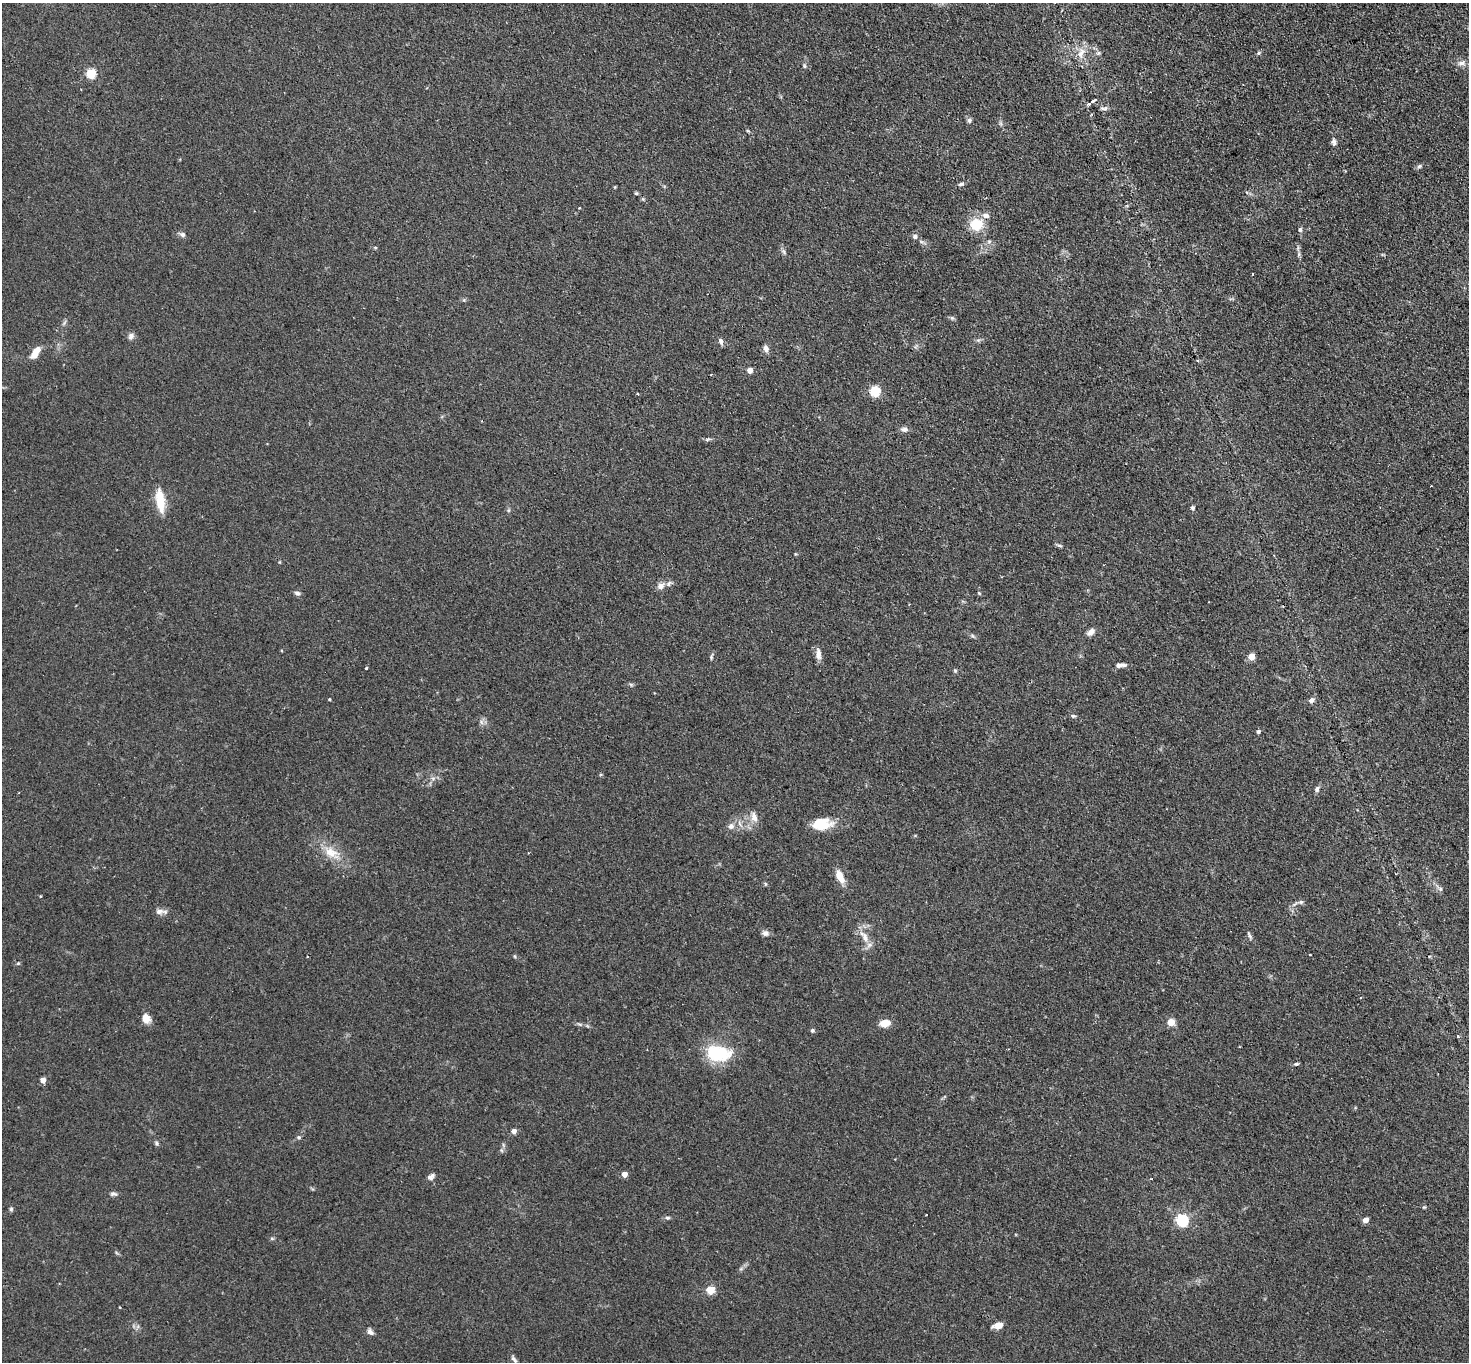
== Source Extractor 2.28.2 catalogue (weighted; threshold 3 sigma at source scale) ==
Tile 10 of 4 x 4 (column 2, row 3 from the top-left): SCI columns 1516-2982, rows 1546-2905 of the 5963 x 5953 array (HDU 1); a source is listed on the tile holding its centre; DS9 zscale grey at full resolution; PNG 1471 x 1364 px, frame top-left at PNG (2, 3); no overlay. Shown black and unused: <1% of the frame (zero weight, under 2 of 3 exposures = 4% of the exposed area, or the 3 px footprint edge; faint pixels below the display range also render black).
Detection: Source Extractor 2.28.2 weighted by HDU 2 'WHT'; one run over the whole footprint, this tile lists its part. Background 0.111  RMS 0.0076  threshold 0.0342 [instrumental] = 3 sigma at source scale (4.5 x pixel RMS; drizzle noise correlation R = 1.50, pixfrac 1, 0.05/0.05 arcsec/px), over >= 5 px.
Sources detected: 111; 6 cosmic-ray / hot-pixel residue — not listed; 4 inside a brighter listed object's ellipse — not listed separately; the other 101 listed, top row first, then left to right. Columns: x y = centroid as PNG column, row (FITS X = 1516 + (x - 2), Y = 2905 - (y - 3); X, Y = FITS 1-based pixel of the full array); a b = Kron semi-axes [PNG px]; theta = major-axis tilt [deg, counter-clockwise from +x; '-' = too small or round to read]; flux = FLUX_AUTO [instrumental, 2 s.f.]
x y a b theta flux
1081 53 18 9 68 7.5
1098 53 7 5 45 1.5
1259 53 6 5 - 1.2
1461 63 12 7 8 3.5
804 66 7 4 -83 1.1
91 73 5 5 - 44
1093 101 6 3 36 2.2
1104 108 11 5 4 1.9
969 120 7 6 - 2
748 131 6 3 -19 0.83
1334 142 11 6 -87 2.5
1419 166 8 5 36 1.7
961 184 8 4 15 1.5
615 187 5 3 - 0.61
636 193 5 4 - 0.97
579 208 3 2 - 0.84
976 224 15 13 21 18
1300 230 7 5 -90 1.4
182 235 7 6 - 2.4
915 236 6 6 - 2.3
375 247 5 3 - 0.69
783 251 8 4 -59 1.6
1299 254 6 4 72 1.2
1252 274 3 3 - 1.3
464 300 5 5 - 0.92
952 318 6 5 - 1.3
131 336 9 7 71 2.7
721 341 8 5 -69 2.5
766 348 8 6 -66 3.6
35 352 14 7 56 9.1
750 370 4 4 - 7.2
711 374 3 2 - 0.62
875 391 5 5 - 56
638 393 3 3 - 1.1
904 429 9 7 0 3
707 439 8 4 19 1.3
1431 486 3 2 - 0.78
160 500 29 10 -83 17
1192 508 6 5 - 1.5
508 510 6 4 89 1.1
1059 545 8 4 -22 1.5
661 586 10 8 33 4.3
297 593 8 5 -11 2
979 593 5 4 - 0.91
1091 632 10 6 39 4
972 636 7 4 -45 1.2
818 654 14 7 -83 4.8
1251 656 5 4 - 15
711 657 9 4 77 1.3
1118 665 10 6 14 2.7
366 668 3 3 - 4.2
955 670 5 4 - 1
329 699 4 3 - 0.59
1311 700 6 5 - 3.2
1073 716 6 4 -4 1.3
481 722 7 5 -88 2
1258 731 4 4 - 1.6
433 778 7 4 0 1.7
1317 789 8 6 62 2.1
754 817 13 8 -73 5.5
821 824 23 12 6 20
731 826 9 8 - 3.6
331 853 25 13 -31 15
840 877 16 8 -63 8.7
765 884 6 4 -89 0.82
1440 888 13 5 -42 2.5
40 896 4 3 - 0.56
1301 902 7 6 - 1.7
159 911 12 7 -2 3.7
765 933 8 7 - 3.1
864 936 21 9 -59 8.6
1250 936 12 4 -63 1.7
515 956 6 4 -89 0.78
18 963 5 4 - 0.86
146 1018 11 8 -67 6.8
1171 1022 5 5 - 11
885 1023 8 6 9 11
579 1024 9 4 -18 1.5
812 1030 5 5 - 1.3
1458 1036 4 3 - 0.9
718 1053 33 19 -6 34
1296 1064 6 4 9 1.2
43 1080 4 4 - 6.8
514 1131 5 5 - 3.3
299 1137 6 4 -1 1.2
156 1143 7 5 -37 1.4
501 1150 6 4 -71 1
624 1174 4 4 - 6.6
431 1177 10 6 37 2.6
113 1194 10 5 -15 2
1424 1207 5 4 - 0.75
11 1209 6 5 - 1.2
667 1218 7 4 4 1.3
1182 1220 6 6 - 85
1365 1220 6 4 36 4.2
272 1238 6 4 0 0.98
710 1290 5 5 - 26
119 1307 3 2 - 0.55
998 1325 10 6 15 7.8
370 1332 9 6 -54 2.7
514 1359 15 5 -55 2.6
Isophote crosses this tile's border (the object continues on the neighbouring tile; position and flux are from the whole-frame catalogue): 1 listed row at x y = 514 1359